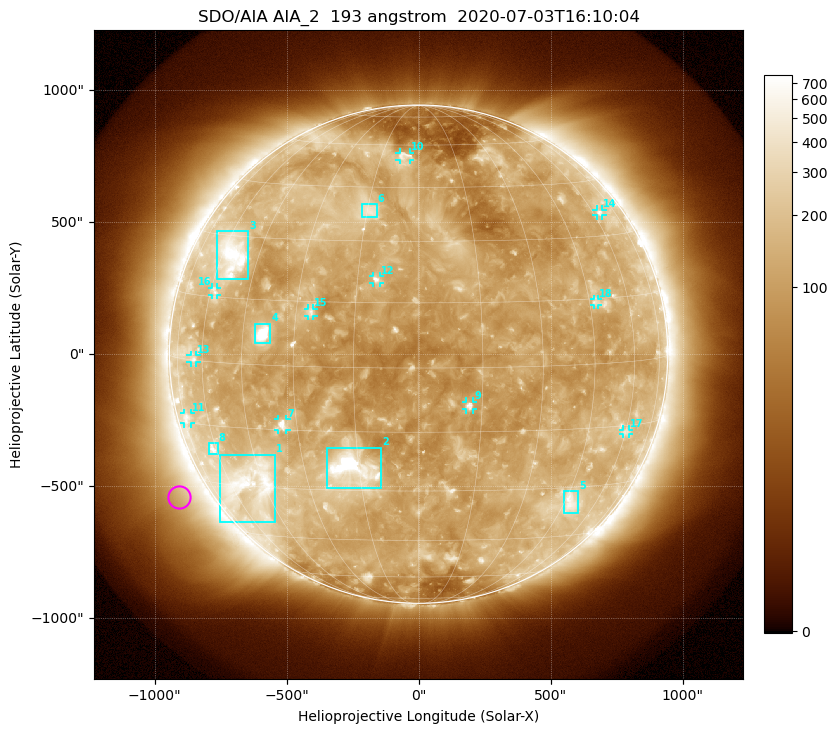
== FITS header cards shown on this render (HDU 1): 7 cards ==
TELESCOP= 'SDO/AIA'
INSTRUME= 'AIA_2'
WAVELNTH=                  193
WAVEUNIT= 'angstrom'
DATE-OBS= '2020-07-03T16:10:04.84'
CTYPE1  = 'HPLN-TAN'
CTYPE2  = 'HPLT-TAN'

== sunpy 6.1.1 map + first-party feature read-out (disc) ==
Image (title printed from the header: SDO/AIA AIA_2  193 angstrom  2020-07-03T16:10:04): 1024 x 1024 px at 2.4 arcsec/px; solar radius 944 arcsec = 393 px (full disc in frame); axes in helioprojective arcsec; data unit not stated in the header (colour bar unlabelled)
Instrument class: DISC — disc imager (sunpy class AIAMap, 193 A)
Bright regions (active regions / flare kernels): reference = the median radial profile (limb darkening/brightening removed); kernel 9 px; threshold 5 sigma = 208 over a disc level ~121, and >= 1.15x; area >= 12 px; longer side >= 9 px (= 22 arcsec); searched inside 0.97 R_sun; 18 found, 18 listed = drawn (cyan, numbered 1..; 11 of them under ~33 arcsec drawn as corner ticks so the feature stays visible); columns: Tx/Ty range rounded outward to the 5 arcsec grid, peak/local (2 s.f.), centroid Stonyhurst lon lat
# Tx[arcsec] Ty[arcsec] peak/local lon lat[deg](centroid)
1 -755..-545 -635..-380 5.3 -50 -29
2 -345..-140 -510..-355 14 -17 -24
3 -765..-645 280..465 6.1 -56 +25
4 -625..-560 40..115 14 -39 +7
5 550..605 -600..-515 4 +47 -34
6 -215..-155 520..570 3.6 -15 +38
7 -535..-500 -285..-245 6 -34 -14
8 -795..-760 -380..-335 4.5 -61 -21
9 180..210 -210..-180 6.3 +12 -9
10 -75..-30 735..765 3.5 -6 +56
11 -890..-865 -265..-220 2.7 -72 -14
12 -175..-145 270..295 4.8 -10 +21
13 -865..-840 -30..-5 3.2 -64 +0
14 675..695 525..550 3 +64 +36
15 -420..-395 145..175 3.6 -26 +13
16 -785..-760 225..255 2.9 -58 +16
17 775..800 -305..-285 2.8 +60 -17
18 665..680 185..210 3.3 +47 +14
Off-limb structures (1.02-1.3 R_sun): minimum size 162 px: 6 found; the strongest spans PA ~95..145 deg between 1.04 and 1.3 R_sun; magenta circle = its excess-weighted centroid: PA ~120 deg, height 1.12 R_sun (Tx ~-905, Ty ~-540 arcsec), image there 2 x the reference